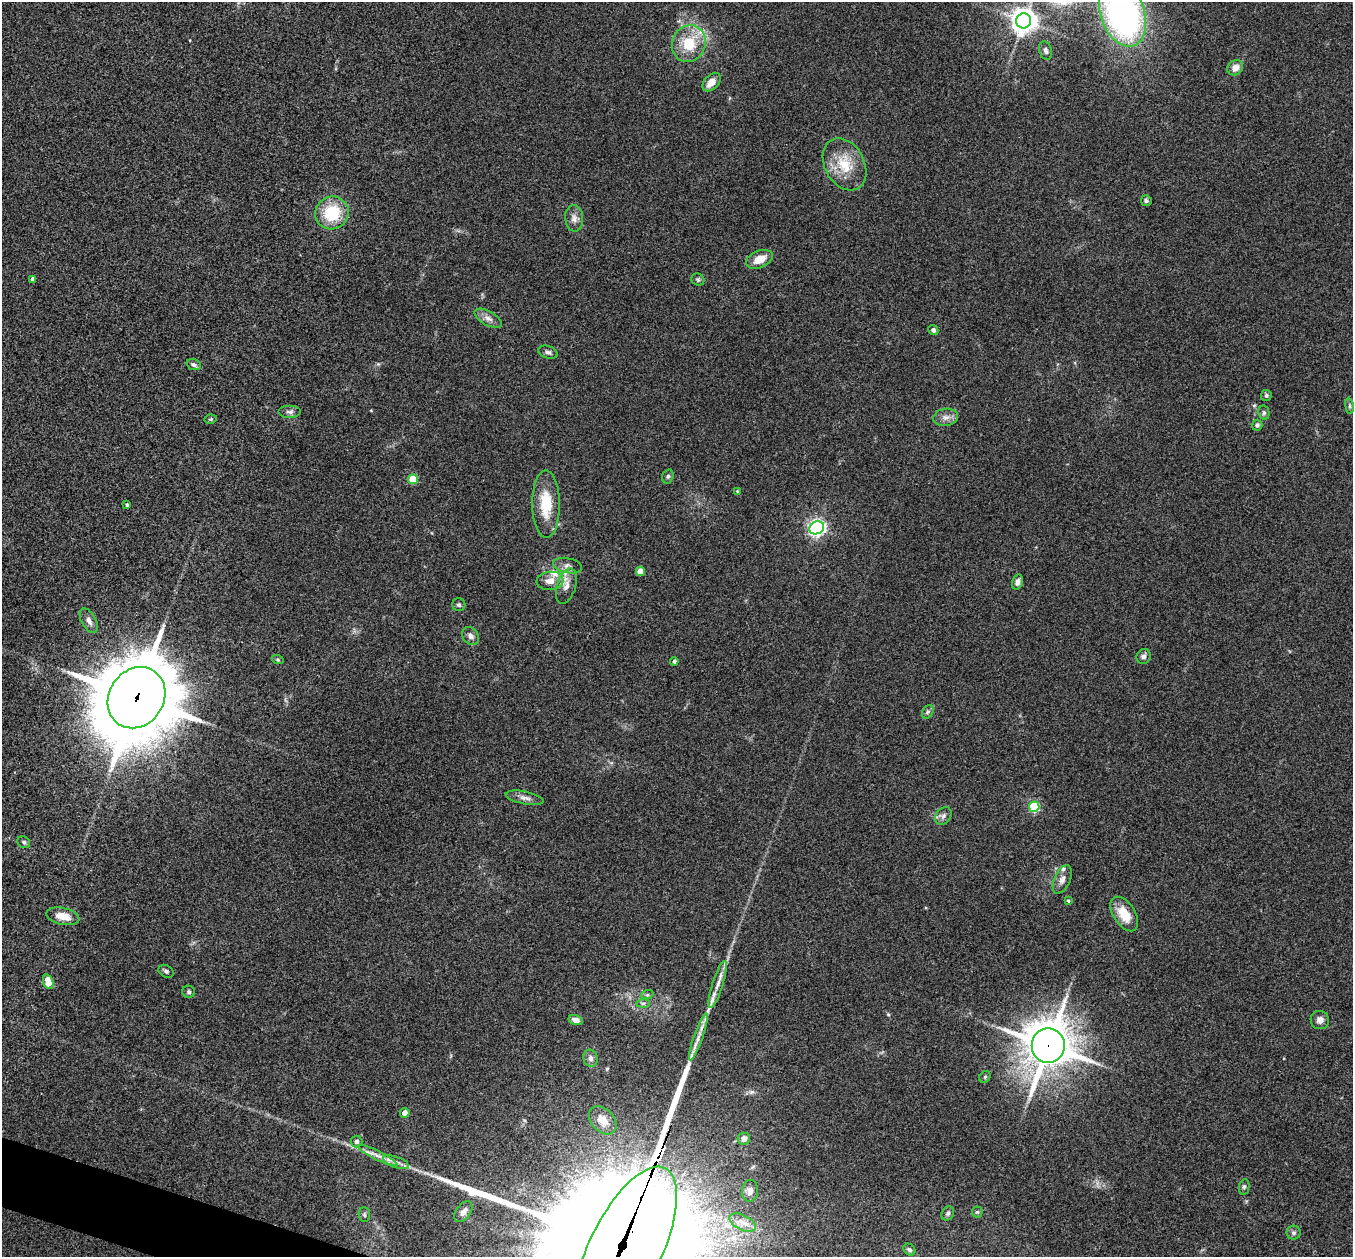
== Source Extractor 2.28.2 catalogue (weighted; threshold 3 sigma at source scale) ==
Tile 7 of 4 x 4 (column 3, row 2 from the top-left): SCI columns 2716-4066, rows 2657-3911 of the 5434 x 5444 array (HDU 1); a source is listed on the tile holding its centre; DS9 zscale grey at full resolution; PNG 1355 x 1259 px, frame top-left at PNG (2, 2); each listed source drawn as its Kron ellipse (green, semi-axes under 4 px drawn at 4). Shown black and unused: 1% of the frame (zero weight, under 3 of 4 exposures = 2% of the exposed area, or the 3 px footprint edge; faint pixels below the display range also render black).
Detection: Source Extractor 2.28.2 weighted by HDU 2 'WHT'; one run over the whole footprint, this tile lists its part. Background 0.106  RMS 0.013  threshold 0.0569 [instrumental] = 3 sigma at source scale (4.5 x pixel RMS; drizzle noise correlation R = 1.50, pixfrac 1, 0.05/0.05 arcsec/px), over >= 5 px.
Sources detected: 86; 2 long thin detections or spike segments (spike, bleed or trail) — neither listed nor drawn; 5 inside a brighter listed object's ellipse — not listed separately; the other 79 listed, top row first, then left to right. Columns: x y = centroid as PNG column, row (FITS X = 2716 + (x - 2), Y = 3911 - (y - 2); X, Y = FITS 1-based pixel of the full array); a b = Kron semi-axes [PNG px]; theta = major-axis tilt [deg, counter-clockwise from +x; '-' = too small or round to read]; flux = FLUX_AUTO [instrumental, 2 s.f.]
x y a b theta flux
1123 14 34 22 -71 450
1024 21 7 7 - 1300
689 44 19 16 68 40
1046 51 9 6 -71 4.3
1235 68 8 7 - 10
711 82 11 7 44 12
844 164 28 19 -61 40
1146 201 5 5 - 2.6
332 213 17 16 - 53
574 218 13 9 -86 7.8
759 259 14 8 22 17
33 279 4 3 - 4.4
698 279 7 6 - 2.3
488 318 15 7 -30 7.2
933 330 5 5 - 3.6
548 352 10 6 -17 4
194 365 7 5 -20 3.6
1266 395 5 5 - 2.7
1349 406 8 4 -82 2.4
290 412 11 6 0 4.6
1264 413 7 5 -77 2.8
946 417 12 8 9 7.7
211 419 6 4 11 1.5
1257 425 5 5 - 4.1
668 476 7 5 73 2.3
413 479 5 5 - 43
737 491 4 4 - 1.4
546 504 34 14 -90 43
127 505 4 3 - 2
817 528 8 6 24 440
568 566 14 7 -11 6
640 571 4 4 - 19
550 581 13 9 6 12
1017 582 8 5 73 5.3
566 586 18 9 73 11
459 605 6 6 - 3.4
89 621 13 7 -61 7.4
471 636 10 7 -52 5.9
1144 656 7 7 - 4.1
278 660 6 4 -19 1.7
674 661 4 4 - 3.4
136 698 32 27 56 12000
928 712 7 5 59 2.5
525 798 19 6 -11 6.9
1034 807 5 5 - 87
943 816 9 7 52 4.6
24 842 7 5 -35 2.6
1062 879 15 8 66 7.4
1068 901 4 3 - 1.9
1124 914 19 11 -58 24
63 916 17 8 -12 19
166 971 8 5 -28 2.9
48 982 7 5 -72 26
718 984 24 5 72 12
189 992 6 6 - 2.7
647 995 6 4 18 1.9
643 1003 7 4 1 2.4
576 1020 7 5 -14 7.1
1320 1020 9 9 - 6.6
698 1037 25 4 70 9.8
1048 1046 17 16 - 3800
591 1058 8 7 - 4.9
985 1077 6 5 - 2
405 1113 5 5 - 8.2
603 1120 16 11 -47 14
744 1139 6 6 - 8.9
356 1142 6 6 - 5.4
378 1155 22 4 -26 9.9
396 1162 13 5 -20 6.1
1244 1187 8 5 79 2.4
750 1191 11 8 85 8
463 1212 12 7 54 6
977 1212 5 5 - 1.9
948 1213 7 6 - 2.8
364 1215 7 5 -86 2.5
742 1222 14 7 -26 10
1294 1233 7 7 - 3.3
625 1250 91 36 64 65000
909 1250 6 5 - 2.7
Overlapping masked pixels (flux is a lower limit): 3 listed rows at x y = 136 698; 1048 1046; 625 1250
Isophote crosses this tile's border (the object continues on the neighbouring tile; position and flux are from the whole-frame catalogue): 2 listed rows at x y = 1123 14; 625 1250